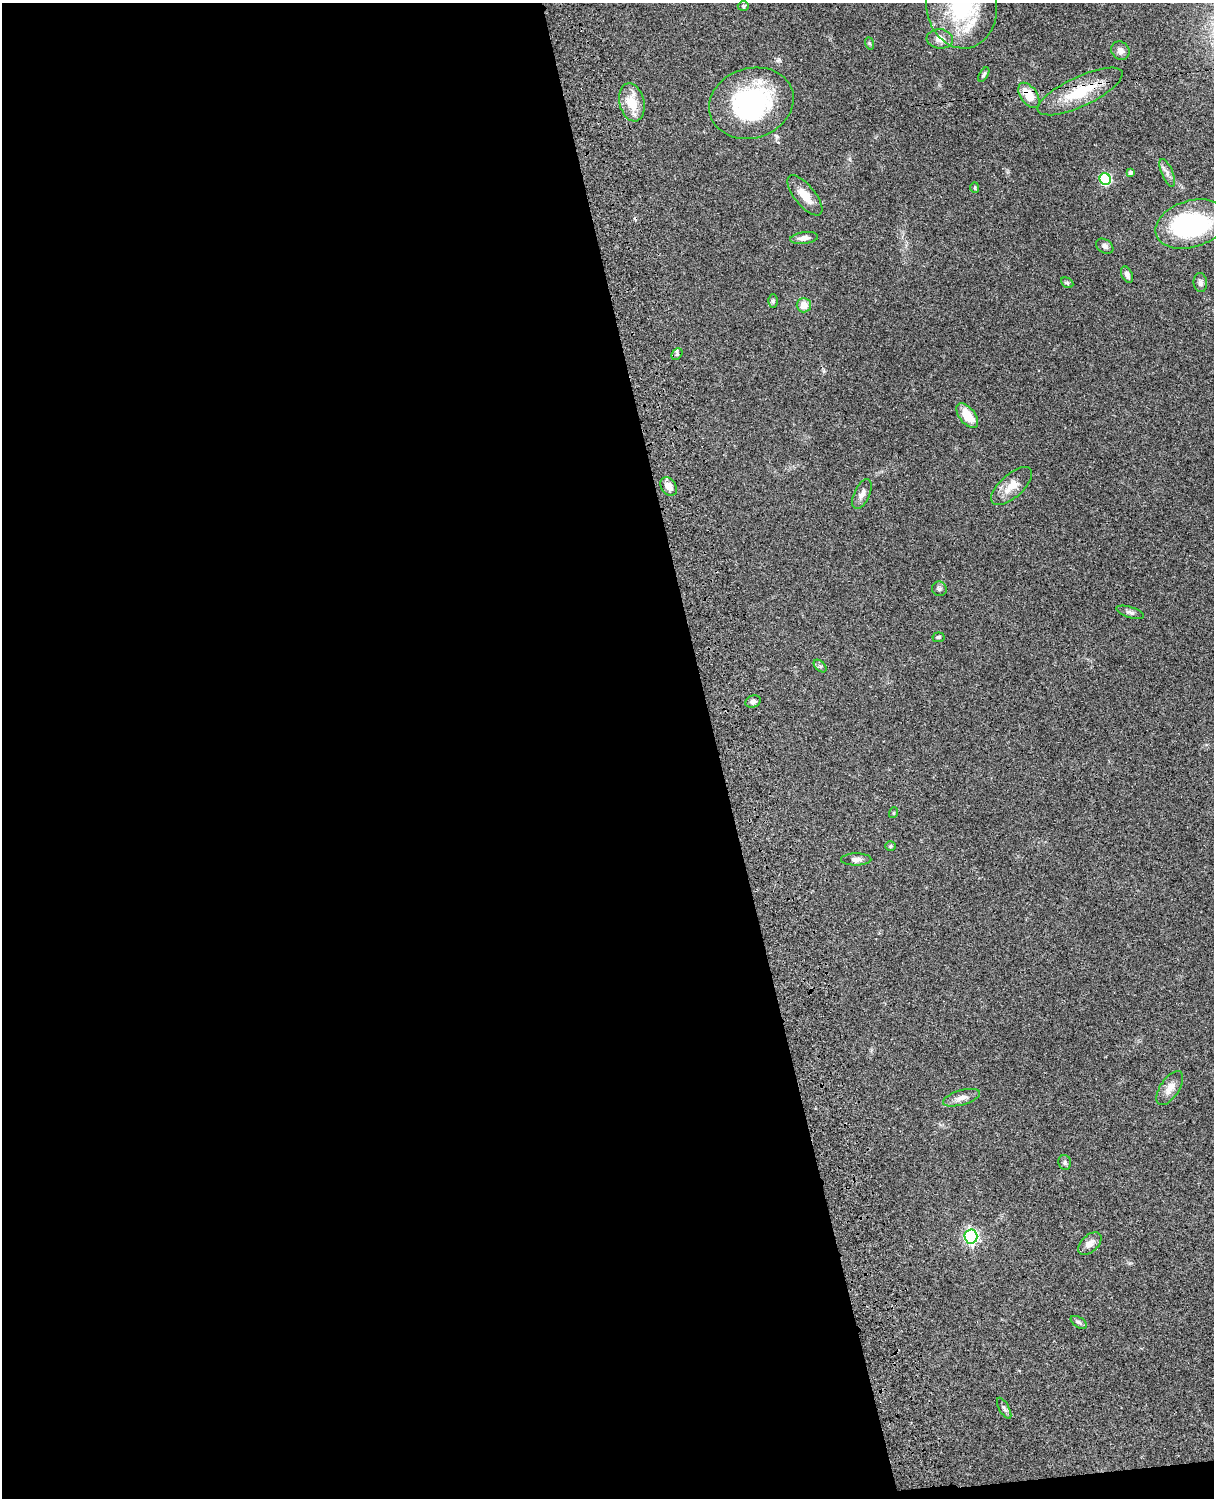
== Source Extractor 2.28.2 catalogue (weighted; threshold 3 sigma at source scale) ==
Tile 9 of 4 x 3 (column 1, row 3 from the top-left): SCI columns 122-1333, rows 276-1771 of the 5089 x 4926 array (HDU 1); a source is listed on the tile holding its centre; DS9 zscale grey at full resolution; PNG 1216 x 1500 px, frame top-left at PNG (2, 3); each listed source drawn as its Kron ellipse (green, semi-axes under 4 px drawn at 4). Shown black and unused: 60% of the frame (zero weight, under 3 of 4 exposures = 6% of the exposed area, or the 3 px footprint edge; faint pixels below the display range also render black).
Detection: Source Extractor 2.28.2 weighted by HDU 2 'WHT'; one run over the whole footprint, this tile lists its part. Background 0.0794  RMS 0.0059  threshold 0.0266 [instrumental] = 3 sigma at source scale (4.5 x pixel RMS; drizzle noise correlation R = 1.50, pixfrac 1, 0.05/0.05 arcsec/px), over >= 5 px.
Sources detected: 45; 1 inside a brighter object's white glare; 1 cosmic-ray / hot-pixel residue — neither listed nor drawn; the other 43 listed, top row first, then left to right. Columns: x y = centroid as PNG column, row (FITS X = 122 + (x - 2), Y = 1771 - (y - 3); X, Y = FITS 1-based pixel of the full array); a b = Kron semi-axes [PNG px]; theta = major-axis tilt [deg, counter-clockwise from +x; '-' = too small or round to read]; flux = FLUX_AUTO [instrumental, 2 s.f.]
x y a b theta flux
962 5 43 35 -83 51
743 6 6 5 - 0.81
940 39 13 9 -6 5
869 43 6 4 -70 0.76
1120 51 10 8 -48 2.5
984 74 8 4 59 1.2
1080 91 46 15 25 23
1029 95 14 8 -55 11
632 102 19 12 -77 13
751 103 43 35 17 75
1130 173 4 4 - 1.4
1167 173 15 5 -67 2.4
1105 179 6 5 - 53
975 187 5 4 - 0.66
805 195 24 10 -51 8.1
1191 224 37 23 18 73
804 238 14 6 7 2.9
1105 246 9 6 -33 1.8
1127 274 9 5 -67 2.2
1200 282 9 6 -84 2
1067 283 6 4 -29 0.81
773 301 6 5 - 1.1
804 305 7 7 - 6
677 354 6 4 47 1.1
967 416 14 7 -51 12
669 486 10 7 -57 4.3
1012 486 25 11 42 8
862 494 16 7 65 3.4
939 589 7 7 - 1.4
1130 612 14 5 -17 1.9
938 637 6 4 7 1.1
820 666 8 4 -44 1
753 701 8 6 21 1.8
893 813 5 3 - 0.53
891 846 5 4 - 0.7
856 859 15 6 1 2.5
1170 1088 19 9 57 5.4
961 1098 19 7 16 3.8
1065 1162 7 6 - 1.2
971 1237 7 6 - 120
1090 1244 14 8 43 4
1079 1322 9 5 -31 1.4
1004 1408 12 5 -61 1.5
Overlapping masked pixels (flux is a lower limit): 2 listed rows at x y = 1080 91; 1029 95
Isophote crosses this tile's border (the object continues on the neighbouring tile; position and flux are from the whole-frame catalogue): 1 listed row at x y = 962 5